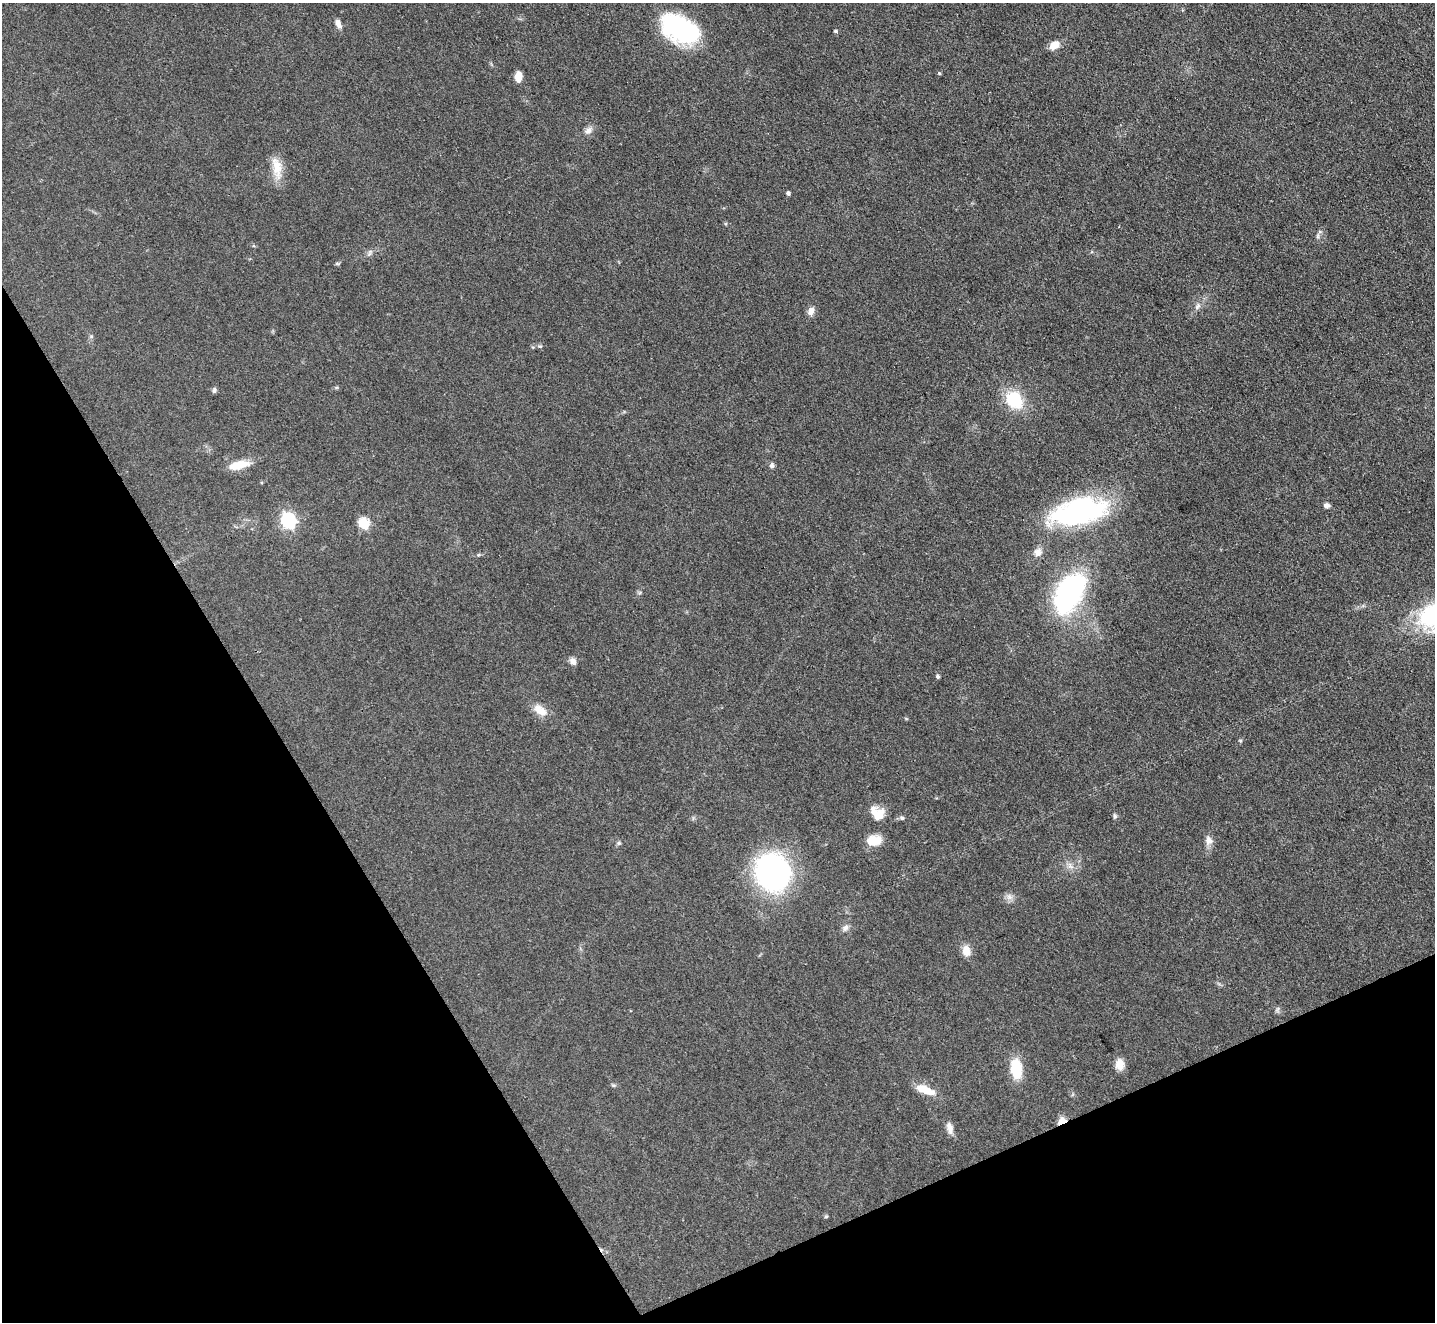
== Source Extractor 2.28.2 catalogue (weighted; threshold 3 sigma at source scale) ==
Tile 14 of 4 x 4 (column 2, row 4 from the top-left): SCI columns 1437-2869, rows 293-1612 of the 5739 x 5728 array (HDU 1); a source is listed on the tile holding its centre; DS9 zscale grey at full resolution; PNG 1437 x 1324 px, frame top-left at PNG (2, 3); no overlay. Shown black and unused: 25% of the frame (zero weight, under 3 of 4 exposures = <1% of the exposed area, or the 3 px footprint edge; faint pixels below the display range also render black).
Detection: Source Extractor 2.28.2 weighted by HDU 2 'WHT'; one run over the whole footprint, this tile lists its part. Background 0.0737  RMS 0.0063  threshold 0.0283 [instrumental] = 3 sigma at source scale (4.5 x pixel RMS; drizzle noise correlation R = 1.50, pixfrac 1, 0.05/0.05 arcsec/px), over >= 5 px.
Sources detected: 50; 1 inside a brighter listed object's ellipse — not listed separately; the other 49 listed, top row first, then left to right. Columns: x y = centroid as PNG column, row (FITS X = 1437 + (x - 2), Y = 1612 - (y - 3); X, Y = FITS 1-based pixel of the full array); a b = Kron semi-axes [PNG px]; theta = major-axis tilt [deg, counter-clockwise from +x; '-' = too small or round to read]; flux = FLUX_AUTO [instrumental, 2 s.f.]
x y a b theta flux
338 24 12 6 -66 3.3
680 29 36 20 -27 100
835 31 5 4 - 1.1
1054 45 11 8 30 6.7
939 73 5 4 - 0.78
518 76 8 6 86 8.9
588 130 12 8 41 3.5
277 168 31 12 -81 11
788 193 5 4 - 1.2
1318 236 9 4 82 1.4
369 253 11 4 67 1.7
337 264 6 4 0 0.84
1197 306 11 6 53 2.6
811 311 11 8 72 3.7
91 336 6 4 -18 0.87
540 346 7 5 -2 1.2
214 390 7 5 83 1.5
1014 400 16 13 -51 32
238 465 24 8 13 12
772 466 6 6 - 1.6
1326 505 7 6 - 2.1
1079 512 62 26 11 110
288 521 7 6 - 140
363 523 6 5 - 47
1038 552 11 10 - 3.9
1070 590 30 17 62 170
573 661 9 7 -57 3.2
938 676 4 4 - 1.3
540 710 20 11 -38 8
1240 741 5 4 - 0.75
877 815 22 12 48 7.9
1115 816 6 5 - 1.3
902 818 7 5 -29 1.3
874 840 18 12 9 9.7
1209 840 13 9 -85 4
619 843 6 6 - 1.2
1070 866 11 7 -56 3.2
772 872 30 27 -88 180
1009 897 10 8 -34 3
845 928 10 8 50 2.7
966 951 12 9 -81 6.8
1277 1010 9 5 83 1.4
1120 1064 13 10 89 6
1016 1069 18 10 -84 25
613 1085 6 5 - 1
925 1090 23 8 -20 12
1062 1121 10 7 31 5.5
950 1128 16 8 -75 4.3
826 1217 5 4 - 0.9
Overlapping masked pixels (flux is a lower limit): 1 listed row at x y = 1062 1121